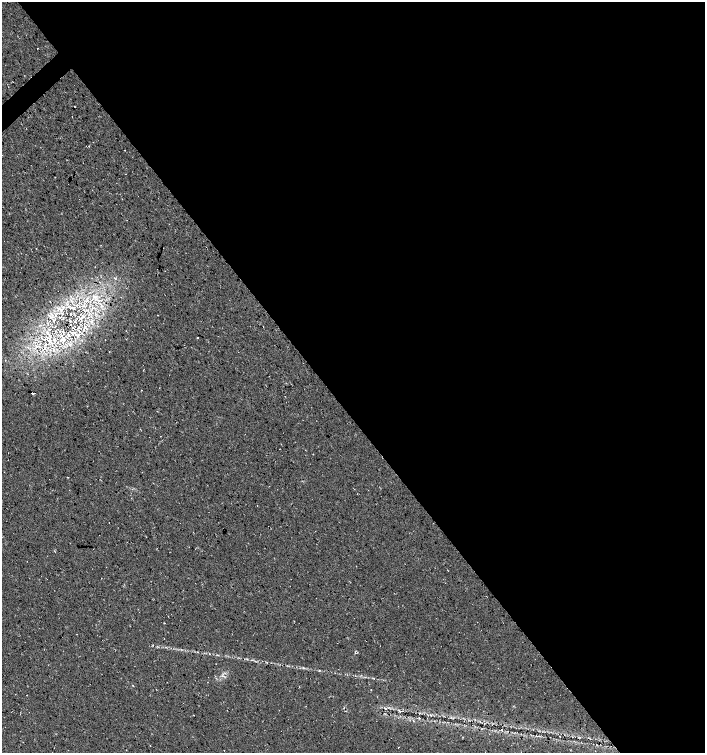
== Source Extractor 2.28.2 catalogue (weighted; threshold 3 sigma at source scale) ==
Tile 8 of 4 x 4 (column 4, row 2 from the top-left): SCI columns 4361-5765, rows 3009-4509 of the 5974 x 6011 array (HDU 1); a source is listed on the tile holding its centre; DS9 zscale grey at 2 x 2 block average (1 PNG px = mean of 2 x 2 image px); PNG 707 x 755 px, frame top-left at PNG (2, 2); no overlay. Shown black and unused: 55% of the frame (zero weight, under 3 of 4 exposures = <1% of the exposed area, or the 3 px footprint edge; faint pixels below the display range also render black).
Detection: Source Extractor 2.28.2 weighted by HDU 2 'WHT'; one run over the whole footprint, this tile lists its part. Background 0.0145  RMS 0.0052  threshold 0.0235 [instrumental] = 3 sigma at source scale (4.5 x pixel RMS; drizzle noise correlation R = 1.50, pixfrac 1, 0.0396/0.0396 arcsec/px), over >= 5 px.
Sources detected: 40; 2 cosmic-ray / hot-pixel residue — not listed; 4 inside a brighter listed object's ellipse — not listed separately; the other 34 listed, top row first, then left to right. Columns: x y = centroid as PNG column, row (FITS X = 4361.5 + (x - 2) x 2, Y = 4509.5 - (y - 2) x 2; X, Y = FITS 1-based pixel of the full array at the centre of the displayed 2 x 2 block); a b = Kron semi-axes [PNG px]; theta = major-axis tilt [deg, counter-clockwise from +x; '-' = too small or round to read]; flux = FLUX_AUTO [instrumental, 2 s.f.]
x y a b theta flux
75 107 2 2 - 0.5
94 297 6 5 - 5
71 308 6 4 -4 3
92 308 4 3 - 1.7
60 309 4 3 - 2.2
83 310 8 2 -53 2.5
87 310 3 2 - 1.2
71 314 3 2 - 0.95
82 317 7 6 - 6.5
63 318 3 2 - 0.94
74 321 3 3 - 1.3
71 325 2 2 - 1.1
73 328 3 3 - 1.8
79 331 6 2 -46 1.9
63 332 5 2 - 1.9
48 333 8 3 -77 4.4
68 334 4 3 - 1.8
76 334 8 3 -41 3.3
197 338 2 2 - 0.59
63 340 7 7 - 7.6
49 341 9 7 -31 9.2
37 346 4 3 - 1.7
56 346 3 2 - 0.86
45 349 5 2 - 2.3
32 393 2 2 - 3.5
217 655 3 2 - 0.68
252 660 4 2 - 0.8
304 668 3 3 - 1.1
319 671 3 2 - 0.77
371 690 2 2 - 0.49
385 709 4 2 - 1.4
399 711 4 2 - 0.97
451 718 4 3 - 1.1
413 721 3 2 - 0.64
Overlapping masked pixels (flux is a lower limit): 1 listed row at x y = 71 325
Diffuse or blended objects may show on this block-average render without a row.